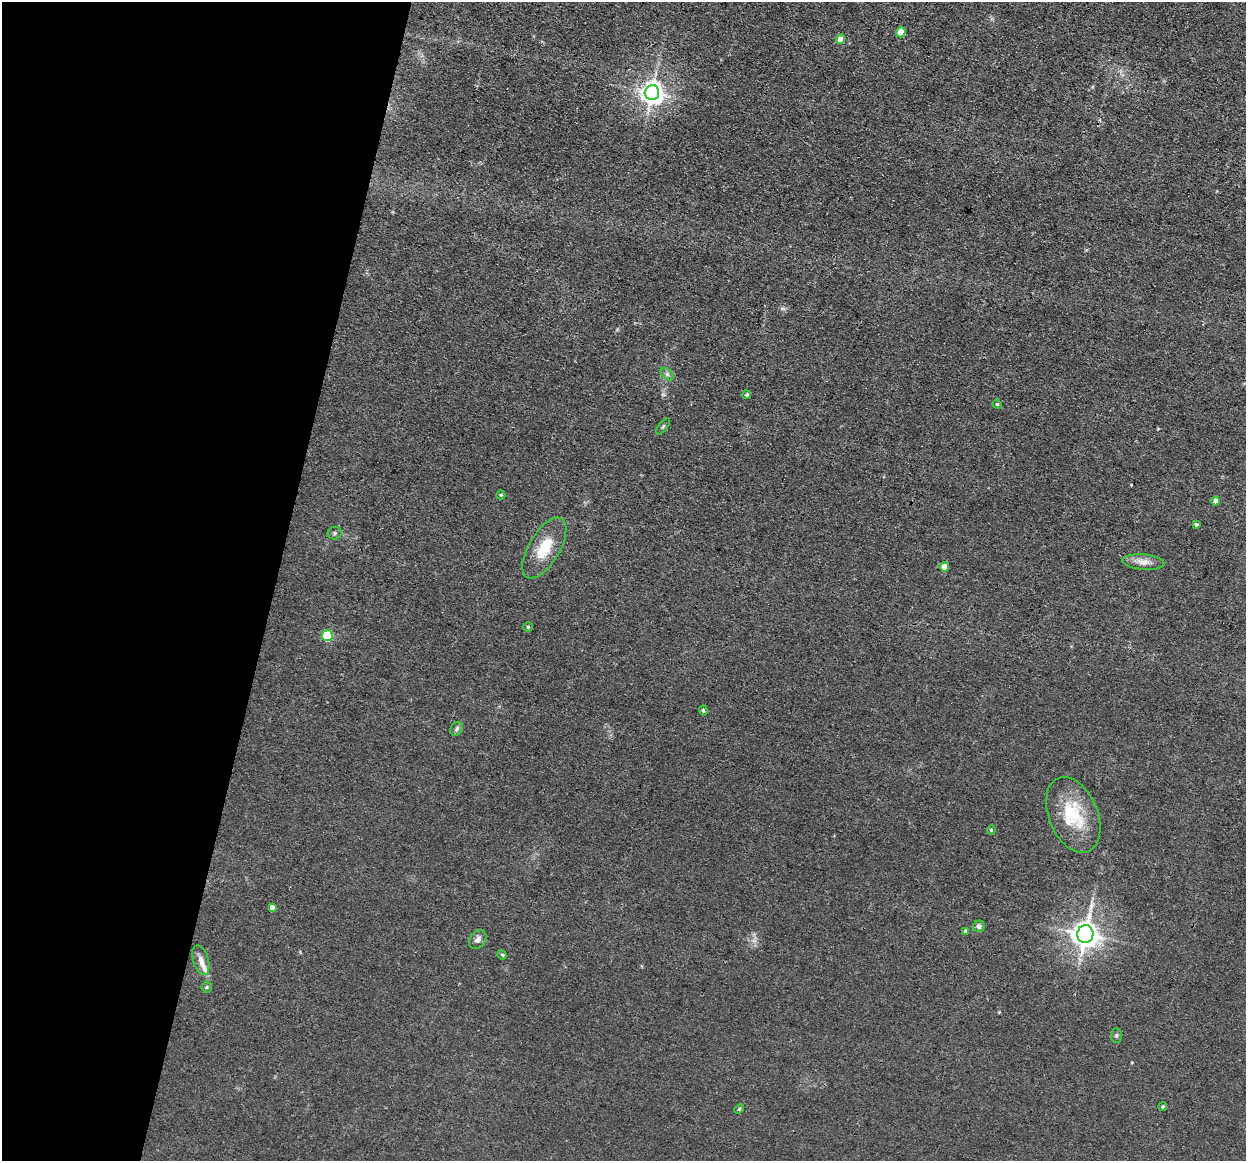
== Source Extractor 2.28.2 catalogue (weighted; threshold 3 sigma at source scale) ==
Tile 9 of 4 x 4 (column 1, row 3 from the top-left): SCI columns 1-1244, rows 1402-2560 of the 4975 x 5000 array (HDU 1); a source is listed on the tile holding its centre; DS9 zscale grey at full resolution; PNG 1248 x 1163 px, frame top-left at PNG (2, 2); each listed source drawn as its Kron ellipse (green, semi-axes under 4 px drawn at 4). Shown black and unused: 22% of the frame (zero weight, under 3 of 4 exposures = <1% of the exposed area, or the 3 px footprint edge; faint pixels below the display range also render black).
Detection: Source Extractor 2.28.2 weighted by HDU 2 'WHT'; one run over the whole footprint, this tile lists its part. Background 0.046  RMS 0.0054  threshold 0.0245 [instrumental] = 3 sigma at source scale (4.5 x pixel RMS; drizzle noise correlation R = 1.50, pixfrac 1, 0.05/0.05 arcsec/px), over >= 5 px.
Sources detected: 32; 1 inside a brighter listed object's ellipse — not listed separately; the other 31 listed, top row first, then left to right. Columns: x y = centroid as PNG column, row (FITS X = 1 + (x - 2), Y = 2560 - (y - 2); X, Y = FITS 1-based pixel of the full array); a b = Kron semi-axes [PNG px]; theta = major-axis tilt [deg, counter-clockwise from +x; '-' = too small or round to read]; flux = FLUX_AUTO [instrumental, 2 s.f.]
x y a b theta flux
901 32 5 4 - 9.6
840 39 5 4 - 7
652 93 7 7 - 450
667 374 7 4 -45 1.3
747 395 4 4 - 0.88
997 404 5 4 - 0.56
663 426 10 3 50 0.8
501 495 4 4 - 0.74
1216 501 4 4 - 4
1196 524 4 4 - 1.3
335 533 7 6 - 1.3
544 548 34 15 59 16
1143 562 21 7 -5 4.7
944 567 5 4 - 7.5
528 627 5 4 - 0.74
327 636 5 5 - 35
703 711 5 4 - 0.82
457 729 7 5 53 1.3
1073 815 40 24 -68 28
991 830 4 4 - 0.57
272 907 4 4 - 2.4
979 926 6 5 - 2
966 931 4 4 - 1.3
1085 934 9 8 - 610
478 939 10 7 51 2.2
502 955 5 4 - 0.63
201 960 15 7 -73 4
207 987 5 5 - 0.77
1116 1036 7 5 89 0.94
1163 1107 4 4 - 0.69
739 1109 6 3 45 0.67